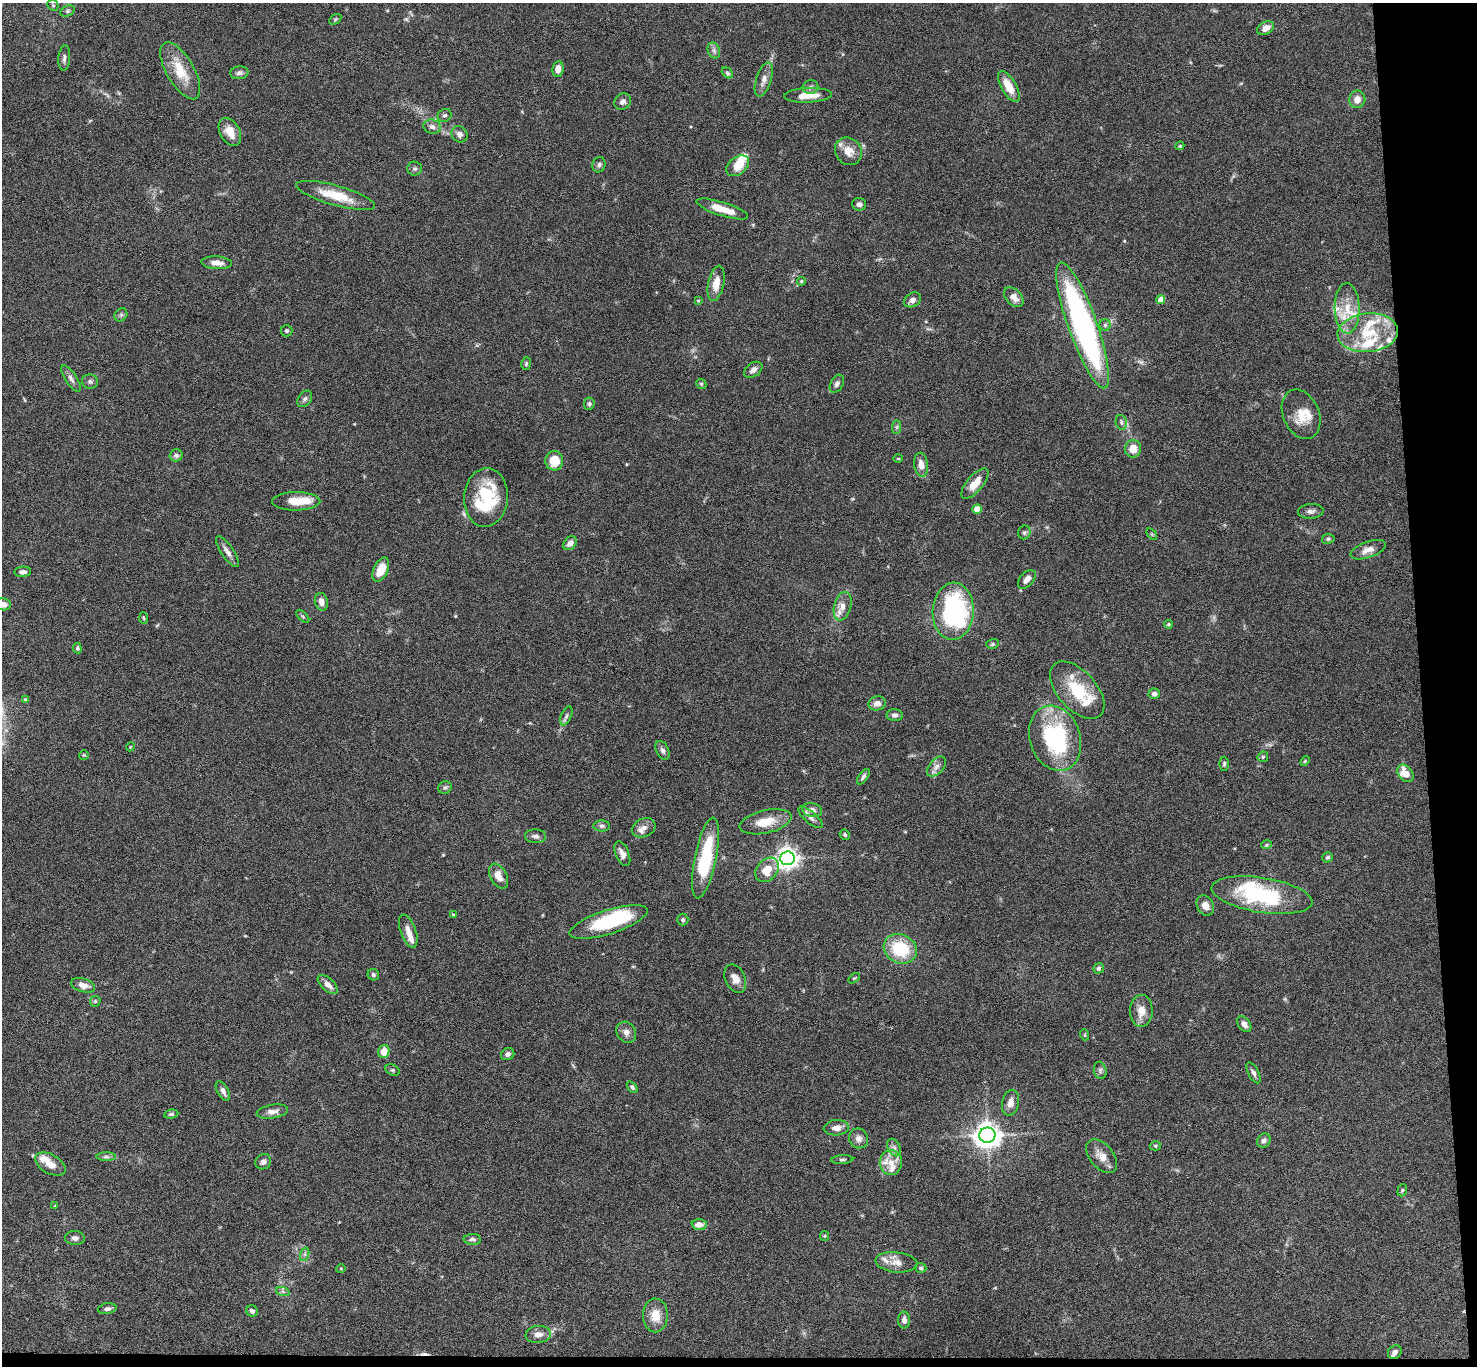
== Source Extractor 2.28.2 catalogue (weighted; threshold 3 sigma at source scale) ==
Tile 9 of 3 x 3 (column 3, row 3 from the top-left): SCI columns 2953-4427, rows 182-1545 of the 4427 x 4397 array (HDU 1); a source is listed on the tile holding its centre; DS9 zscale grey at full resolution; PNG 1479 x 1368 px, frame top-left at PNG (2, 3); each listed source drawn as its Kron ellipse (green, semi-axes under 4 px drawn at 4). Shown black and unused: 5% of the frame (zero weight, under 4 of 8 exposures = <1% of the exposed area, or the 3 px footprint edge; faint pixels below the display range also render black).
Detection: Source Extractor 2.28.2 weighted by HDU 2 'WHT'; one run over the whole footprint, this tile lists its part. Background 0.0565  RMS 0.0038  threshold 0.0154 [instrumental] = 3 sigma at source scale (4.09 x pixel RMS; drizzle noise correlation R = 1.36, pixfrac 0.8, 0.05/0.05 arcsec/px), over >= 5 px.
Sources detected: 190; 2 inside a brighter object's white glare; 1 cosmic-ray / hot-pixel residue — neither listed nor drawn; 19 inside a brighter listed object's ellipse — not listed separately; the other 168 listed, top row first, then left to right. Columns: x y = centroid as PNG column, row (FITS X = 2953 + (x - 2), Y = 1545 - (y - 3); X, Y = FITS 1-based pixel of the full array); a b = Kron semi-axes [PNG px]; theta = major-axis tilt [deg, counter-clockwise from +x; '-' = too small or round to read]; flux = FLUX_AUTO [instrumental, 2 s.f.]
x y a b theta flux
53 5 6 5 - 0.49
68 11 7 5 27 0.73
335 19 6 4 32 0.49
1265 28 9 6 30 2.5
714 50 8 6 -70 1.1
64 58 13 5 86 1.3
558 69 8 5 83 2.5
180 71 32 14 -60 9.8
239 73 9 6 7 1.2
727 73 6 4 -41 0.65
764 80 18 7 72 2.5
810 87 8 7 - 1.2
1009 87 17 7 -60 5.7
808 95 24 7 2 5.3
1357 99 8 8 - 2.6
623 102 9 7 37 1.3
445 115 7 6 - 0.82
432 127 9 7 -13 1.6
230 132 15 10 -61 4.5
460 134 8 7 - 1.4
1180 146 5 3 - 0.37
848 151 14 13 - 4.5
599 165 8 6 71 0.96
738 166 13 8 39 5.4
415 169 7 7 - 0.89
336 195 41 10 -16 11
859 204 7 6 - 1.1
722 209 27 6 -18 6.1
217 263 15 6 -4 2.6
801 281 4 3 - 0.42
716 283 18 8 78 5
1014 297 12 7 -46 2.6
912 300 9 6 32 1.5
1161 300 4 4 - 4.3
698 301 4 3 - 0.33
1347 308 25 12 -88 7.9
121 315 7 6 - 0.73
1083 325 66 14 -70 110
1105 325 6 5 - 0.67
287 331 6 5 - 0.68
1368 333 30 19 5 15
526 364 6 5 - 0.54
753 370 10 6 34 1.7
71 379 15 5 -56 1.5
90 381 8 7 - 1
701 384 5 4 - 0.49
837 384 10 6 60 1.1
305 399 9 6 53 1
589 404 6 5 - 0.72
1301 414 26 18 -66 6.7
1121 422 7 5 -76 0.83
897 427 7 4 89 0.68
1133 449 8 8 - 4.1
176 455 6 6 - 1.2
898 459 5 3 - 0.33
554 461 9 9 - 7.7
921 465 12 7 -81 2.9
975 484 18 8 50 5.2
486 497 29 22 85 24
296 501 24 9 0 6.4
977 509 5 4 - 5.3
1311 511 13 7 4 1.4
1024 532 7 6 - 0.71
1152 534 6 3 -53 0.39
1328 539 6 5 - 0.64
570 543 8 6 47 2
1368 550 19 8 20 3
227 552 18 6 -56 2
381 570 13 7 65 6.6
23 572 8 5 5 1.4
1027 579 11 6 49 2
321 602 9 6 -76 2
3 604 7 6 - 2
843 606 15 8 75 3.1
953 611 28 20 87 53
303 616 8 3 -45 0.48
144 618 6 4 -87 0.44
1168 624 4 4 - 0.48
992 644 6 5 - 0.61
77 648 5 4 - 0.56
1077 690 34 19 -48 15
1154 694 5 5 - 1.5
25 699 4 3 - 0.4
877 703 9 7 15 2.1
895 715 8 6 2 1.1
566 716 10 5 66 0.97
1055 738 33 25 -72 39
130 747 4 3 - 0.3
663 750 10 6 -62 1.2
84 755 5 5 - 0.42
1263 757 5 5 - 0.52
1305 761 6 3 46 0.37
1224 764 7 4 87 0.65
936 767 12 7 48 1.7
1405 773 10 7 -52 5.1
863 777 9 4 55 0.9
445 788 7 6 - 0.75
812 810 10 7 -15 2.1
811 817 15 6 -41 1.7
766 822 26 11 13 7.2
602 826 8 5 -1 0.94
644 828 12 9 25 2.2
845 835 5 5 - 0.65
536 836 10 7 -3 1.3
1267 845 5 3 - 0.39
622 854 13 6 -67 2.1
1328 857 5 4 - 0.62
705 858 41 11 79 22
787 858 7 7 - 250
767 870 13 10 49 6.4
498 876 13 8 -63 3.2
1262 895 51 17 -9 32
1205 906 10 8 -64 2.8
453 915 4 3 - 0.44
683 920 6 5 - 0.76
608 922 41 12 18 23
408 931 17 7 -70 2.6
900 949 17 14 -26 17
1099 968 5 5 - 0.76
373 975 6 5 - 0.84
854 978 7 3 36 0.38
735 979 15 10 -66 3.1
328 984 12 6 -42 2.4
83 985 12 6 -17 2.7
95 1001 6 5 - 0.49
1141 1011 16 11 89 4
1244 1024 9 6 -54 1.9
626 1032 11 9 -55 1.9
1085 1035 5 3 - 0.33
384 1051 6 5 - 3.9
508 1054 7 5 31 0.98
392 1070 7 5 -26 0.57
1100 1070 8 6 -77 0.91
1254 1073 11 5 -62 1.1
632 1087 7 4 -51 0.67
223 1091 11 5 -60 1.5
1010 1103 13 8 77 2.7
272 1112 16 6 10 2.1
171 1114 7 4 8 0.64
836 1128 12 7 4 2.4
987 1135 8 7 - 400
859 1138 10 9 - 1.9
1264 1141 7 6 - 1.2
1155 1146 6 4 -2 0.49
894 1147 9 6 -62 1.2
1102 1156 19 12 -50 3.9
106 1157 10 4 0 0.87
842 1159 11 3 3 0.66
263 1162 8 7 - 1.4
891 1163 12 11 - 4.1
50 1164 17 9 -29 3.6
1402 1190 6 4 69 0.54
55 1206 4 4 - 0.28
699 1225 7 5 -5 2.6
824 1236 5 4 - 0.38
75 1238 10 7 -3 1.4
472 1239 9 5 -2 1.1
305 1254 7 4 71 0.72
896 1262 21 10 -6 3.5
341 1268 5 3 - 0.3
921 1268 5 5 - 0.62
283 1292 7 4 -20 0.68
107 1309 9 5 8 1.1
252 1311 6 5 - 1
655 1315 17 12 89 5.8
904 1320 8 6 -90 1.6
538 1334 13 8 5 2.5
1395 1352 7 6 - 2.6
Isophote crosses this tile's border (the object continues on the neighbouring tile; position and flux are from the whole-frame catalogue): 1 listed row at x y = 3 604